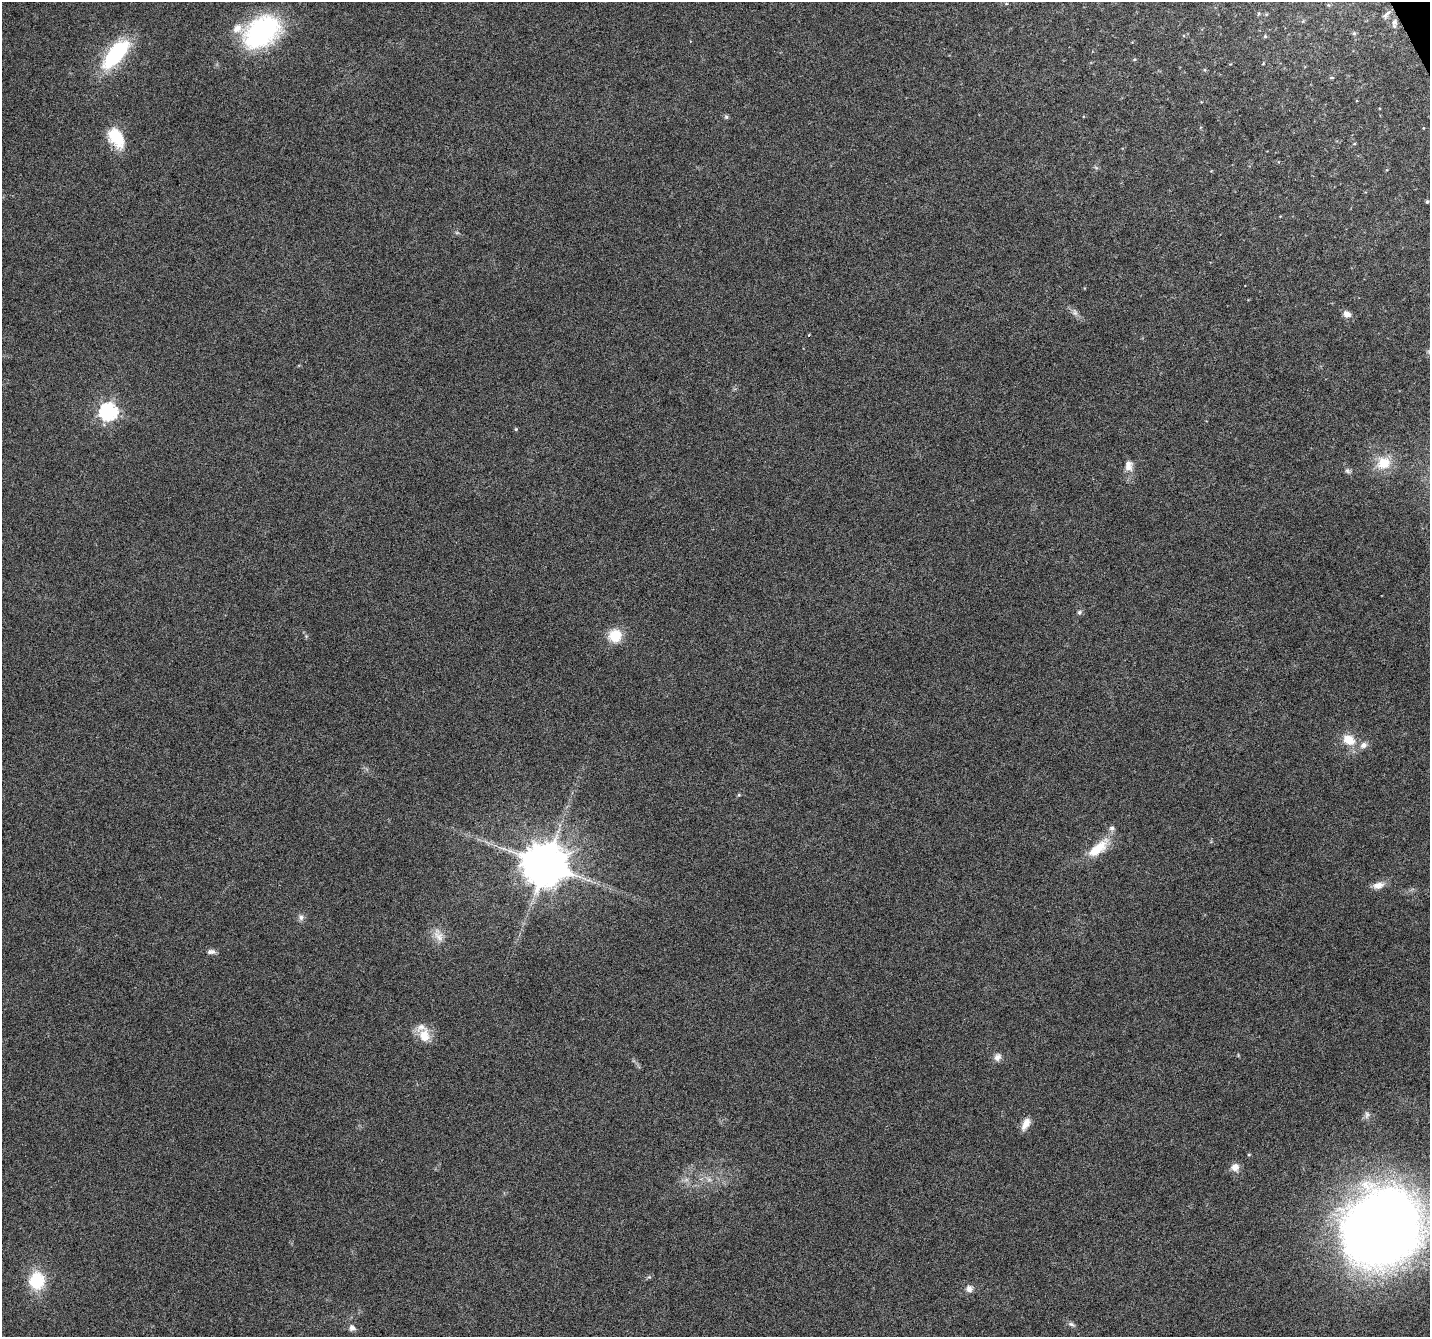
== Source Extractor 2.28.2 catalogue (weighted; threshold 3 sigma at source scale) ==
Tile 10 of 4 x 4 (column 2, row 3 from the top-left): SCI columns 1431-2858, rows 1489-2823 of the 5715 x 5588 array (HDU 1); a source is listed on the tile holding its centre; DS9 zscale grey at full resolution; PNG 1432 x 1339 px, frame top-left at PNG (2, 2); no overlay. Shown black and unused: <1% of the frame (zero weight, under 4 of 8 exposures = <1% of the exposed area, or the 3 px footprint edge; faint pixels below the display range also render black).
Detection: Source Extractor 2.28.2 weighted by HDU 2 'WHT'; one run over the whole footprint, this tile lists its part. Background 0.0422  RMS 0.0029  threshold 0.0118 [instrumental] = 3 sigma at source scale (4.09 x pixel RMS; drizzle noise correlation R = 1.36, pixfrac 0.8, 0.0396/0.0396 arcsec/px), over >= 5 px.
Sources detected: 51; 1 too faint to see at this stretch — not listed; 5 inside a brighter listed object's ellipse — not listed separately; the other 45 listed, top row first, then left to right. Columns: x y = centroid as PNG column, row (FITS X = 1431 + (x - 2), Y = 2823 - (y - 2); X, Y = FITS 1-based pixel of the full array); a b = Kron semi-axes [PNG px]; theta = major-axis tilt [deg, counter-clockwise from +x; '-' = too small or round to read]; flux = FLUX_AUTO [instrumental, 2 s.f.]
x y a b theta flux
1328 5 5 3 - 0.21
1259 13 5 3 - 0.28
1388 13 11 5 32 0.92
1394 22 8 7 - 1.1
262 32 34 23 38 48
1354 33 5 5 - 0.42
1265 36 4 4 - 0.38
116 54 43 18 49 19
1205 70 5 3 - 0.28
1332 78 7 3 8 0.29
726 117 6 6 - 0.47
116 137 24 15 -60 9.2
1354 144 5 3 - 0.25
1427 201 4 4 - 0.44
1075 312 10 7 -64 1
1347 314 10 7 -32 1.7
1429 351 7 5 29 0.56
109 411 7 7 - 86
516 429 5 4 - 0.3
1383 463 18 16 21 6.2
1128 466 15 10 -88 2.3
1347 471 8 6 -41 0.69
1079 612 6 5 - 0.51
615 636 16 16 - 5.7
1349 740 17 13 -31 4.7
739 795 5 4 - 0.31
1098 848 35 13 40 7.1
545 864 12 11 - 1200
1378 885 16 9 16 2.2
301 917 9 7 -79 0.97
438 935 22 11 -65 3.1
213 952 8 7 - 0.93
424 1036 21 15 -73 4.4
997 1057 10 8 60 1.4
1367 1115 11 6 87 0.91
1026 1124 16 8 62 2.4
1249 1155 5 3 - 0.25
1235 1167 10 9 - 2.1
709 1179 7 6 - 0.92
686 1180 7 4 18 0.67
1382 1227 66 58 41 360
36 1281 18 15 85 12
969 1289 9 9 - 1.3
1071 1324 9 5 -11 0.7
352 1328 6 6 - 1.3
Isophote crosses this tile's border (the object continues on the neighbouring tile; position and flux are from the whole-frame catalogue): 2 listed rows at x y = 1429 351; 1382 1227